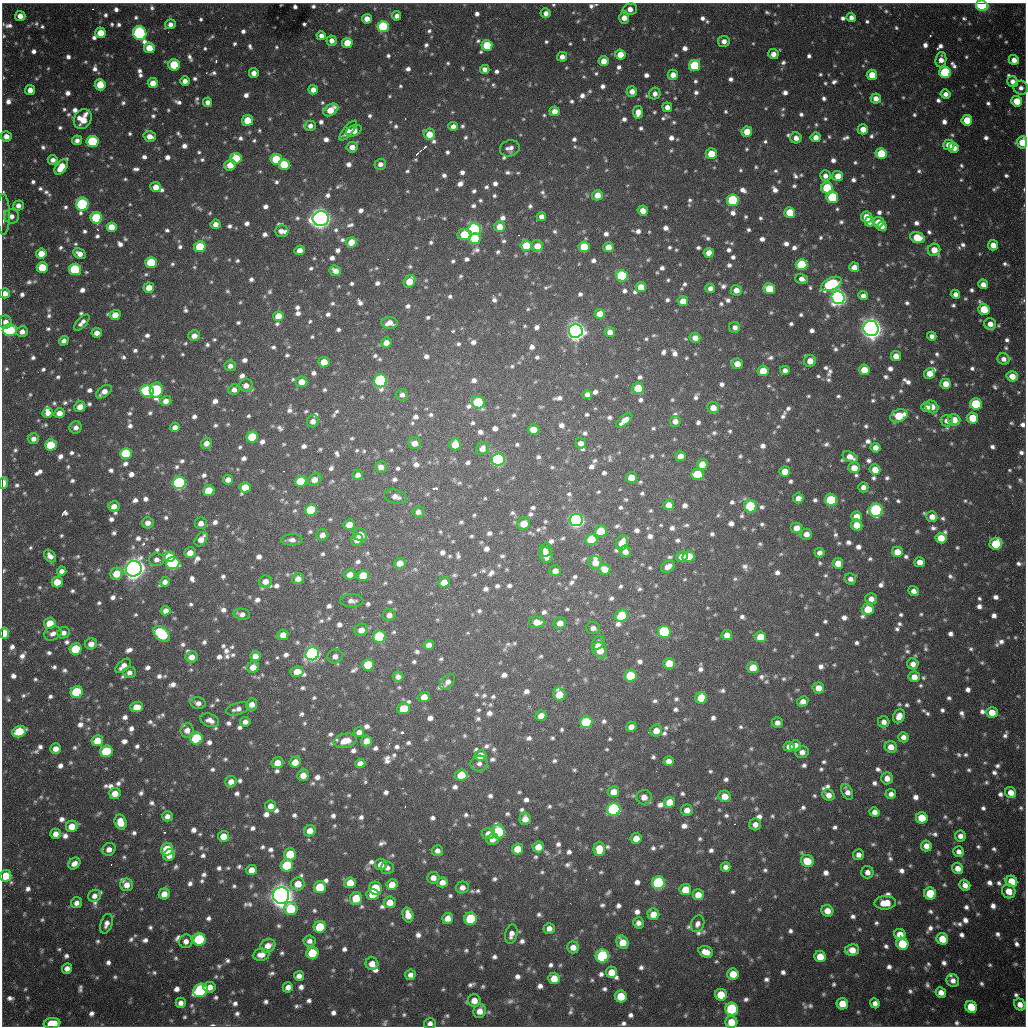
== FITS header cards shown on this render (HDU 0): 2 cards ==
NAXIS1  =                 1024 / length of data axis 1
NAXIS2  =                 1024 / length of data axis 2

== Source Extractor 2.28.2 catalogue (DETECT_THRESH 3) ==
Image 1024 x 1024 px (HDU 0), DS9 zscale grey, 1 PNG px = 1 image px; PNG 1028 x 1028 px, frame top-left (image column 1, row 1024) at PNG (2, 3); each listed source drawn as its Kron ellipse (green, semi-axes under 4 px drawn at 4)
Background 742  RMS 22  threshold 67.1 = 3 sigma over >= 5 px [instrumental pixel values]
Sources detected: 1752; of the 1752, the 500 brightest by FLUX_AUTO listed and drawn (1252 fainter detections omitted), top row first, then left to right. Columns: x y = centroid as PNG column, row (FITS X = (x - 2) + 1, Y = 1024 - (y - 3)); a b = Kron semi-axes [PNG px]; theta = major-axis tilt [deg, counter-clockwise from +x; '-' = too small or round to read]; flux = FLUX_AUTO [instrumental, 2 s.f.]
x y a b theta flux
982 5 6 5 - 2.6e+05
630 9 7 5 17 1.3e+04
546 13 5 5 - 8.9e+03
20 16 5 5 - 1.2e+04
397 16 4 4 - 8.1e+03
851 17 5 4 - 9.1e+03
624 18 6 5 - 1.5e+04
367 19 5 5 - 1.4e+04
170 24 5 5 - 8.1e+03
383 26 5 5 - 1.3e+05
101 33 5 5 - 3.2e+04
140 33 7 6 - 3.3e+05
321 36 5 4 - 8.5e+03
332 41 5 5 - 1.2e+04
724 41 6 5 - 1.0e+04
347 43 5 5 - 3.5e+04
487 45 5 5 - 6.0e+04
149 48 5 5 - 3.2e+04
773 54 5 5 - 1.2e+04
620 55 5 5 - 2.4e+04
562 57 5 5 - 1.0e+04
941 60 8 5 84 1.1e+04
1014 60 5 5 - 1.4e+04
604 61 5 5 - 1.9e+04
174 65 6 5 - 6.4e+04
694 65 5 5 - 1.1e+05
485 69 5 4 - 8.3e+03
945 72 6 5 - 1.2e+05
254 73 5 5 - 1.0e+04
673 75 5 5 - 1.4e+04
872 75 5 5 - 3.0e+04
185 81 5 4 - 9.5e+03
1013 82 6 5 - 1.1e+04
153 83 5 5 - 1.9e+04
100 85 5 5 - 3.8e+04
1021 88 7 7 - 8.2e+03
30 90 5 5 - 1.2e+04
313 90 5 4 - 1.2e+04
632 91 5 5 - 1.2e+04
655 94 6 5 - 8.5e+03
945 94 5 4 - 8.8e+03
876 99 5 5 - 1.2e+04
1017 101 5 5 - 3.9e+04
207 102 5 4 - 9.1e+03
667 107 5 5 - 1.0e+04
331 110 8 5 33 2.7e+04
554 111 5 5 - 1.6e+04
638 112 6 5 - 1.6e+04
83 119 10 8 59 3.7e+04
248 120 5 5 - 4.1e+04
967 120 5 5 - 4.0e+04
310 126 5 5 - 8.4e+03
453 126 5 4 - 1.0e+04
863 129 5 5 - 1.7e+04
348 131 12 5 50 9.1e+03
354 131 8 5 24 2.1e+04
747 132 5 5 - 2.8e+04
429 134 5 5 - 2.4e+04
6 136 5 5 - 1.4e+04
150 136 6 5 - 1.3e+04
816 137 5 5 - 1.2e+04
796 138 5 5 - 9.9e+03
77 140 5 5 - 8.0e+03
93 141 6 5 - 1.3e+05
1022 142 6 5 - 3.3e+04
949 145 5 5 - 2.0e+04
352 147 5 5 - 1.3e+04
510 148 10 8 16 9.9e+03
954 148 5 5 - 1.2e+04
711 154 5 5 - 3.4e+04
881 154 5 5 - 6.3e+04
236 158 6 5 - 5.4e+04
276 159 6 5 - 6.3e+04
53 160 5 5 - 8.9e+03
284 164 5 5 - 5.3e+04
380 164 6 5 - 8.1e+03
230 165 6 5 - 2.3e+04
61 167 9 5 54 3.1e+04
825 176 5 5 - 8.9e+03
838 176 5 5 - 1.9e+04
156 187 5 5 - 1.6e+04
827 188 6 5 - 8.8e+04
597 195 5 5 - 1.9e+04
832 197 6 5 - 1.0e+05
733 200 6 5 - 1.6e+05
82 204 6 6 - 2.2e+05
18 205 5 5 - 1.0e+04
643 211 5 5 - 1.6e+04
790 212 5 5 - 4.9e+04
3 214 20 6 -89 1.1e+04
11 216 7 7 - 9.3e+03
541 216 5 4 - 9.8e+03
866 217 5 5 - 2.6e+04
96 218 6 5 - 1.0e+05
321 219 8 7 - 1.4e+06
870 221 5 5 - 2.9e+04
878 222 6 5 - 2.2e+04
215 224 5 4 - 1.1e+04
882 226 5 4 - 8.6e+03
111 227 5 5 - 2.2e+04
500 227 5 5 - 2.2e+04
474 229 6 6 - 3.9e+05
281 231 7 5 1 1.0e+04
465 235 7 5 -5 5.4e+04
917 238 8 5 -20 4.5e+04
475 239 6 5 - 5.2e+04
351 242 5 5 - 2.7e+04
993 245 5 5 - 1.7e+04
526 246 6 5 - 4.6e+04
537 246 6 5 - 2.3e+04
200 247 6 5 - 6.3e+04
584 247 5 5 - 4.5e+04
608 247 5 5 - 2.0e+04
300 250 5 4 - 1.3e+04
934 250 6 6 - 2.3e+04
709 253 5 5 - 1.6e+04
41 254 5 5 - 2.6e+04
79 254 7 5 -27 1.2e+04
151 262 6 5 - 6.6e+04
801 265 6 5 - 1.0e+05
42 267 5 5 - 5.2e+04
854 267 5 5 - 1.5e+04
75 269 6 5 - 1.2e+05
335 271 6 5 - 1.2e+04
622 276 6 5 - 1.3e+05
802 279 6 5 - 1.0e+04
410 281 7 5 55 3.2e+04
831 284 11 6 24 1.5e+05
983 284 5 4 - 1.3e+04
641 287 5 5 - 2.5e+04
149 288 5 5 - 1.9e+04
710 288 5 4 - 9.1e+03
769 289 6 5 - 4.7e+04
736 290 5 5 - 1.4e+04
5 293 5 5 - 1.3e+04
955 294 5 4 - 9.0e+03
863 296 5 4 - 1.0e+04
838 297 6 6 - 8.3e+05
683 301 5 5 - 2.3e+04
984 309 6 5 - 4.7e+04
600 314 5 5 - 2.0e+04
115 315 5 5 - 1.9e+04
278 316 5 5 - 2.6e+04
6 322 6 6 - 1.1e+04
82 322 10 5 48 9.3e+03
390 323 8 6 -4 1.5e+04
990 324 6 6 - 1.3e+04
735 327 5 5 - 8.9e+03
871 328 8 7 - 1.5e+06
10 330 7 6 - 1.5e+05
576 331 7 6 - 1.1e+06
22 332 6 5 - 1.1e+04
610 332 5 5 - 1.2e+04
97 333 5 4 - 1.2e+04
194 336 6 5 - 1.2e+04
932 336 5 4 - 8.4e+03
695 338 5 5 - 1.4e+04
64 341 5 4 - 8.2e+03
386 343 5 5 - 1.4e+04
896 356 5 5 - 1.6e+04
1003 359 6 5 - 9.1e+03
810 361 6 6 - 1.7e+04
324 362 5 5 - 2.5e+04
737 364 5 5 - 1.8e+04
230 366 6 5 - 8.5e+03
785 370 5 4 - 8.3e+03
864 370 5 5 - 2.9e+04
763 371 5 5 - 3.9e+04
929 373 6 5 - 2.3e+04
1012 376 5 5 - 2.1e+04
380 381 6 6 - 2.9e+05
302 382 6 5 - 2.0e+04
946 384 5 5 - 2.0e+04
246 385 7 6 - 1.1e+04
638 388 6 5 - 5.4e+04
234 389 6 5 - 8.7e+03
156 390 7 6 - 2.1e+05
147 391 7 6 - 2.1e+05
104 392 9 5 35 1.3e+04
587 394 5 4 - 9.0e+03
402 395 6 6 - 8.4e+03
166 401 5 5 - 1.2e+04
478 402 6 6 - 1.2e+05
976 404 6 5 - 1.0e+05
80 407 5 5 - 1.5e+04
926 407 5 5 - 8.3e+03
932 407 7 6 - 1.9e+04
713 408 6 5 - 1.8e+04
48 413 5 5 - 1.1e+04
59 413 5 5 - 1.6e+04
899 416 9 6 24 5.2e+04
972 418 6 5 - 4.4e+04
624 420 9 5 39 1.7e+04
954 420 6 6 - 2.3e+04
313 421 6 5 - 9.4e+03
675 421 5 5 - 1.1e+04
947 421 6 5 - 1.0e+04
76 427 6 6 - 8.5e+03
175 427 5 4 - 8.9e+03
534 430 6 5 - 2.4e+04
252 437 6 5 - 7.3e+04
33 439 6 5 - 1.0e+04
206 443 6 5 - 1.1e+04
415 443 6 6 - 1.5e+04
581 443 5 5 - 1.1e+04
455 444 6 5 - 3.5e+04
51 445 6 5 - 6.2e+04
875 448 5 4 - 1.2e+04
482 449 7 6 - 1.2e+04
126 454 6 5 - 1.0e+05
680 456 5 5 - 1.6e+04
850 457 8 5 -26 1.6e+04
498 460 6 6 - 3.4e+05
702 465 5 5 - 2.3e+04
381 467 6 5 - 1.2e+04
854 468 6 5 - 2.0e+04
875 470 5 5 - 2.4e+04
785 471 5 5 - 2.2e+04
697 474 6 5 - 5.1e+04
358 475 5 5 - 8.7e+03
631 477 5 5 - 2.3e+04
228 480 5 4 - 1.2e+04
314 480 7 5 38 1.5e+04
301 481 6 5 - 5.6e+04
3 483 6 3 85 1.8e+04
179 483 6 6 - 3.2e+05
245 487 5 5 - 2.9e+04
863 487 5 5 - 8.7e+03
209 491 6 5 - 4.8e+04
396 497 11 7 -14 1.2e+04
798 498 5 5 - 1.2e+04
831 500 6 6 - 1.0e+05
669 505 5 5 - 1.5e+04
114 506 6 5 - 1.2e+04
750 506 6 6 - 1.3e+05
311 510 6 5 - 1.0e+05
876 510 7 6 - 2.5e+05
418 512 6 5 - 9.5e+03
856 516 5 5 - 2.0e+04
932 517 5 5 - 1.6e+04
576 520 6 6 - 5.8e+05
148 523 6 5 - 1.1e+04
201 523 6 6 - 1.1e+04
524 524 6 6 - 2.9e+04
349 525 6 5 - 1.8e+04
857 525 6 5 - 2.7e+04
797 528 6 5 - 1.8e+04
601 531 6 5 - 5.1e+04
806 534 6 5 - 1.3e+04
322 535 6 5 - 1.1e+04
360 535 7 6 - 1.9e+04
941 538 5 5 - 3.1e+04
201 539 8 5 51 1.5e+04
292 540 10 6 3 9.0e+03
357 540 6 5 - 1.0e+04
591 540 6 5 - 6.9e+04
622 543 7 6 - 2.6e+04
996 544 6 6 - 6.9e+04
545 550 7 6 - 1.0e+04
625 551 6 5 - 1.1e+04
897 552 5 5 - 2.5e+04
190 553 6 5 - 1.6e+04
819 553 5 4 - 8.7e+03
546 555 8 6 -73 1.9e+04
50 556 7 5 -47 9.5e+03
169 557 6 5 - 3.8e+04
682 557 6 5 - 1.5e+04
689 557 6 5 - 4.2e+04
157 559 7 6 - 8.7e+03
920 562 5 5 - 1.6e+04
173 563 6 6 - 2.4e+05
400 563 6 5 - 2.0e+04
595 563 6 6 - 1.8e+04
838 563 5 5 - 2.2e+04
668 567 7 5 35 1.3e+04
134 569 8 7 - 1.6e+06
604 569 6 5 - 2.1e+04
62 571 5 4 - 8.1e+03
555 571 6 5 - 1.1e+04
117 574 6 6 - 3.2e+04
350 575 6 5 - 1.4e+04
363 576 6 5 - 3.8e+04
298 579 6 5 - 1.2e+04
850 579 6 5 - 8.2e+03
265 581 6 6 - 1.3e+04
57 582 5 5 - 2.9e+04
165 582 5 5 - 9.1e+03
444 582 6 5 - 2.2e+04
913 591 5 5 - 9.2e+03
871 599 6 5 - 1.3e+04
352 601 12 6 -2 8.7e+03
868 609 6 6 - 3.9e+04
166 611 5 4 - 1.0e+04
242 614 8 5 -10 8.4e+03
389 615 6 6 - 8.8e+03
621 616 6 6 - 5.8e+04
537 622 7 5 -2 2.2e+04
50 623 6 5 - 2.9e+04
560 623 6 6 - 1.4e+04
593 628 7 6 - 8.6e+03
361 630 7 6 - 1.3e+04
664 632 6 6 - 1.4e+05
4 633 5 4 - 4.0e+04
53 633 9 6 24 9.1e+03
64 633 6 5 - 8.9e+03
161 634 9 6 -42 1.4e+05
283 635 5 5 - 1.4e+04
727 635 5 5 - 1.5e+04
379 637 6 6 - 1.3e+05
760 637 6 5 - 3.2e+04
598 643 7 5 51 1.3e+04
91 644 6 5 - 1.3e+04
429 645 5 4 - 1.0e+04
76 649 6 5 - 6.8e+04
600 650 8 6 -57 3.2e+04
312 654 7 6 - 5.8e+05
255 656 5 5 - 1.2e+04
335 656 8 7 - 8.9e+03
192 657 6 5 - 1.4e+04
669 663 6 5 - 3.1e+04
913 664 5 5 - 1.1e+04
368 665 6 5 - 6.6e+04
123 666 9 5 40 1.2e+04
253 667 6 5 - 1.8e+04
753 668 6 5 - 3.1e+04
129 672 6 5 - 8.2e+03
297 672 6 5 - 1.9e+04
630 676 6 6 - 7.4e+04
398 677 5 5 - 8.8e+03
914 677 5 5 - 1.6e+04
447 682 9 6 52 9.7e+03
818 688 6 5 - 1.9e+04
77 692 6 6 - 1.1e+05
559 694 7 6 - 3.3e+04
424 697 5 5 - 1.8e+04
701 698 6 6 - 4.2e+04
803 701 6 5 - 1.1e+04
198 703 7 6 - 8.7e+03
252 705 6 5 - 1.2e+04
137 707 6 5 - 2.2e+04
237 709 12 6 17 9.9e+03
404 709 6 5 - 4.0e+04
992 712 6 5 - 2.8e+04
541 716 5 5 - 1.5e+04
899 716 7 5 66 1.7e+04
210 720 9 6 -21 1.1e+04
245 722 5 4 - 8.3e+03
586 722 6 6 - 1.0e+05
884 722 5 5 - 9.9e+03
777 723 5 5 - 8.3e+03
631 727 5 5 - 1.2e+04
187 730 7 6 - 1.2e+04
656 731 6 6 - 1.8e+04
19 732 7 5 23 7.1e+04
359 732 5 5 - 8.6e+03
903 737 5 5 - 9.2e+03
196 738 6 6 - 1.0e+05
97 741 6 5 - 3.0e+04
345 741 11 7 12 2.3e+04
367 741 5 5 - 1.7e+04
795 745 5 5 - 1.3e+04
789 747 5 5 - 1.2e+04
891 747 6 5 - 1.7e+04
56 749 5 5 - 1.5e+04
106 751 6 5 - 9.2e+04
802 752 6 6 - 9.5e+03
480 756 6 5 - 2.4e+04
669 761 5 5 - 1.1e+04
295 762 6 5 - 2.2e+04
277 763 6 5 - 2.0e+04
479 763 9 8 - 8.6e+03
360 764 5 4 - 1.3e+04
303 775 6 5 - 1.8e+04
461 775 6 5 - 4.2e+04
887 778 6 6 - 1.4e+04
231 782 6 5 - 1.4e+04
613 792 6 5 - 1.9e+04
847 792 8 5 -64 1.0e+04
1011 793 6 5 - 1.7e+04
115 794 6 5 - 2.1e+04
891 794 5 5 - 8.7e+03
828 795 6 5 - 1.3e+04
725 796 6 6 - 2.1e+04
644 797 7 7 - 1.4e+04
669 802 6 5 - 2.8e+04
271 806 5 5 - 1.3e+04
614 809 6 6 - 2.8e+05
687 810 6 5 - 1.3e+04
874 812 5 5 - 1.0e+04
167 816 5 5 - 9.2e+03
922 818 6 5 - 4.2e+04
525 819 6 5 - 1.6e+04
121 822 8 6 -73 2.6e+04
755 824 6 6 - 1.1e+04
72 826 6 5 - 2.4e+04
310 831 6 5 - 1.6e+04
498 832 7 6 - 1.7e+05
55 834 5 5 - 1.2e+04
488 834 6 5 - 1.3e+04
223 836 5 5 - 2.1e+04
960 836 5 5 - 9.6e+03
636 838 5 5 - 2.0e+04
492 839 6 5 - 1.1e+04
926 846 5 5 - 1.3e+04
538 847 6 5 - 2.2e+04
109 849 7 6 - 1.1e+04
167 849 6 6 - 5.6e+04
517 849 5 5 - 3.0e+04
599 849 7 6 - 3.0e+04
437 851 5 5 - 8.9e+03
959 852 5 5 - 9.4e+03
290 854 6 6 - 5.8e+04
169 855 6 5 - 1.8e+04
858 855 5 5 - 9.1e+03
807 861 6 6 - 4.2e+04
74 863 6 5 - 1.1e+04
381 864 6 6 - 1.3e+04
287 865 6 6 - 8.0e+04
726 867 5 5 - 8.3e+03
387 868 7 6 - 8.5e+03
958 868 6 5 - 1.5e+04
252 870 5 5 - 1.7e+04
867 872 6 6 - 1.0e+04
6 876 6 5 - 4.4e+04
433 878 6 5 - 1.2e+04
1011 881 6 5 - 3.7e+04
442 882 5 5 - 1.3e+04
350 883 6 5 - 2.9e+04
658 883 6 6 - 2.0e+05
298 884 7 6 - 2.4e+04
127 885 6 6 - 1.4e+04
392 885 5 5 - 2.2e+04
965 885 6 5 - 1.1e+04
320 887 6 6 - 6.7e+04
462 887 6 6 - 1.0e+04
375 888 6 6 - 6.8e+04
685 890 6 5 - 3.2e+04
1009 891 7 6 - 2.3e+04
164 894 5 5 - 1.8e+04
373 894 6 5 - 3.0e+04
930 894 6 6 - 5.9e+04
281 895 8 8 - 2.0e+06
698 895 5 5 - 1.8e+04
94 896 6 6 - 9.3e+03
356 898 6 6 - 3.8e+04
390 902 6 6 - 2.1e+04
76 903 6 5 - 8.8e+03
885 903 11 6 3 3.3e+04
291 909 7 6 - 6.9e+04
827 911 6 5 - 1.8e+04
653 914 6 5 - 1.9e+04
408 915 8 5 -76 1.7e+04
448 918 5 5 - 1.5e+04
470 919 6 6 - 1.1e+05
638 923 5 5 - 9.2e+03
106 924 10 6 72 9.7e+03
698 924 8 6 69 8.5e+03
320 927 6 6 - 6.4e+04
549 928 5 5 - 1.1e+04
511 934 10 6 76 1.1e+04
900 934 6 5 - 2.1e+04
199 939 6 6 - 1.6e+05
942 939 6 5 - 3.2e+04
186 941 7 6 - 9.7e+03
309 941 6 5 - 8.3e+03
623 942 7 5 -57 2.7e+04
902 944 6 5 - 6.3e+04
268 946 8 6 26 1.6e+04
573 947 6 6 - 1.4e+04
852 950 7 5 9 2.0e+04
706 952 7 5 -19 2.0e+04
312 953 6 6 - 7.8e+04
261 955 8 6 9 1.3e+04
602 956 6 6 - 1.5e+05
820 957 6 5 - 2.9e+04
372 964 6 6 - 1.7e+04
67 968 5 5 - 1.0e+04
611 972 6 5 - 2.7e+04
733 974 6 5 - 2.9e+04
410 975 5 5 - 8.8e+03
299 976 5 5 - 9.4e+03
554 978 6 5 - 2.6e+04
953 981 7 6 - 9.6e+03
210 987 6 5 - 1.4e+04
288 987 5 5 - 1.0e+04
200 990 7 6 - 2.5e+05
941 992 5 5 - 1.3e+04
721 995 6 6 - 4.6e+04
621 996 6 6 - 4.4e+04
474 1001 6 6 - 1.8e+04
181 1003 5 5 - 9.1e+03
875 1003 5 4 - 8.9e+03
842 1004 6 5 - 3.3e+04
1020 1004 6 5 - 1.3e+04
971 1007 6 5 - 5.0e+04
732 1009 6 6 - 1.9e+05
480 1011 7 6 - 1.6e+04
731 1022 6 6 - 3.1e+04
52 1023 8 5 6 4.0e+04
430 1023 6 5 - 8.1e+03
At the frame edge (FLAGS 8, measured only in part): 9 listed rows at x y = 982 5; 1022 142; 5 293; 3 483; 4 633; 6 876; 731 1022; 52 1023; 430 1023
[1252 fainter detections neither listed nor drawn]

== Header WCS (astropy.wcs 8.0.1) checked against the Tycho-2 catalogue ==
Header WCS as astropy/WCSLIB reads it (CRVAL/CRPIX/CD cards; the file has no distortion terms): RA---TAN/DEC--TAN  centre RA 19:04:12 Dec -20:34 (286.05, -20.56 deg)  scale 1.18 arcsec/px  FOV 20.1' x 20.1'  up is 0 deg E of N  parity flipped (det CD > 0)
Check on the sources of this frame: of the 60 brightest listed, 17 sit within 1.9 arcsec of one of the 22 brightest Tycho-2 stars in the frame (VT <= 11.99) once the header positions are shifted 0.25 arcsec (0.08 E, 0.24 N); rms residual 0.62 arcsec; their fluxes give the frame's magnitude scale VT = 25.16 - 2.5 log10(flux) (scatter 0.22 mag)
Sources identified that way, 17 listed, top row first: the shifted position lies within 1.9 arcsec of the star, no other Tycho-2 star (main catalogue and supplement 1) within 3.8 arcsec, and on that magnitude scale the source's flux lands within +1.5 / -3 mag of the star's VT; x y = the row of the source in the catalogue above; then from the Tycho-2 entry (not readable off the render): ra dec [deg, ICRS J2000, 3 dp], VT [Tycho-2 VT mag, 2 dp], TYC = Tycho-2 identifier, HIP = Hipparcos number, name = IAU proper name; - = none
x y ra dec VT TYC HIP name
982 5 286.217 -20.394 11.45 6291-2348-1 - -
140 33 285.922 -20.401 11.84 6290-1553-1 - -
93 141 285.906 -20.437 11.70 6290-1190-1 - -
82 204 285.902 -20.457 11.63 6290-1914-1 - -
474 229 286.039 -20.466 11.64 6291-2563-1 - -
838 297 286.166 -20.490 11.06 6291-1861-1 - -
871 328 286.177 -20.500 9.72 6291-280-1 - -
576 331 286.074 -20.500 10.56 6291-2482-1 - -
380 381 286.006 -20.516 11.38 6291-2555-1 - -
179 483 285.935 -20.549 11.40 6290-1670-1 - -
576 520 286.074 -20.562 10.72 6291-940-1 - -
134 569 285.919 -20.577 9.38 6290-1734-1 - -
312 654 285.981 -20.605 11.19 6290-1602-1 - -
614 809 286.086 -20.657 11.94 6295-2470-1 - -
658 883 286.102 -20.681 11.90 6295-452-1 - -
281 895 285.970 -20.684 9.47 6294-85-1 - -
602 956 286.082 -20.705 11.99 6295-205-1 - -